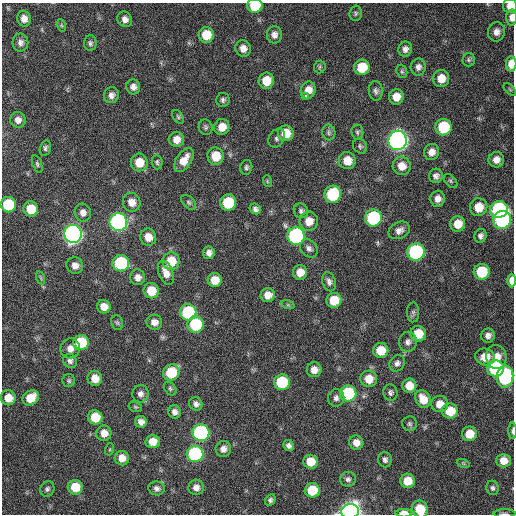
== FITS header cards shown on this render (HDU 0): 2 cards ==
NAXIS1  =                  512 / Axis length
NAXIS2  =                  512 / Axis length

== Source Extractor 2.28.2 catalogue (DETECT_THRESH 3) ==
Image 512 x 512 px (HDU 0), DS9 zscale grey, 1 PNG px = 1 image px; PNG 516 x 516 px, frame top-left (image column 1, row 512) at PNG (2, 3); each listed source drawn as its Kron ellipse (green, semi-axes under 4 px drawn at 4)
Background 106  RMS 11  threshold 31.7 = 3 sigma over >= 5 px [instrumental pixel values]
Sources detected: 165; all 165 listed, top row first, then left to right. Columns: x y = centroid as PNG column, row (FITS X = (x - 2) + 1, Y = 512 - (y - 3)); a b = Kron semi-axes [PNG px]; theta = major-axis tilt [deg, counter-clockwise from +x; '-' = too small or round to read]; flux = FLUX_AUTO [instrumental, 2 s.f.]
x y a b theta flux
255 6 8 7 - 22000
510 6 7 7 - 5500
356 13 7 6 - 1500
512 18 8 5 87 3900
24 19 8 7 - 5200
125 19 8 7 - 3900
61 25 6 4 -71 1100
496 32 10 8 78 4300
206 35 8 7 - 17000
274 35 8 7 - 3700
20 43 9 8 - 3300
90 43 8 6 90 1800
243 48 8 7 - 5100
405 49 7 6 - 3000
469 60 7 6 - 1500
511 64 8 5 88 9300
320 67 6 5 - 1300
362 67 8 7 - 20000
418 67 8 7 - 3000
402 71 7 5 -70 1200
441 78 8 8 - 8900
266 81 8 7 - 14000
133 87 7 7 - 3400
510 89 8 3 -45 820
308 90 9 7 70 6900
376 91 10 7 -86 2300
111 95 8 7 - 3500
306 96 3 3 - 5100
396 97 7 7 - 8100
223 100 7 6 - 1900
178 117 7 5 -55 1300
18 120 8 7 - 4200
205 127 8 7 - 1600
222 127 8 7 - 8500
443 127 8 8 - 35000
329 132 8 6 -78 1900
357 132 7 6 - 1500
286 133 8 8 - 12000
277 138 10 7 58 2100
176 139 7 7 - 6300
398 140 10 9 - 450000
360 146 8 6 -48 1600
45 148 8 5 76 1600
432 152 8 7 - 5100
216 156 8 8 - 14000
184 160 13 7 57 9200
496 160 8 7 - 5100
347 161 8 8 - 9900
139 162 9 8 - 12000
157 162 7 5 -88 1500
37 164 9 4 -72 1400
402 166 9 9 - 8100
246 167 7 6 - 1700
436 176 7 7 - 2700
267 181 6 3 -72 760
450 181 8 5 -46 1300
333 194 9 8 - 49000
438 199 8 7 - 4500
132 202 9 8 - 7000
189 202 9 5 -45 1800
228 203 8 8 - 29000
8 205 8 7 - 32000
479 207 9 8 - 12000
31 209 7 7 - 16000
255 209 6 5 - 2200
499 209 9 8 - 92000
301 211 7 7 - 2100
83 213 9 8 - 3900
373 218 8 8 - 74000
502 220 9 8 - 120000
309 221 9 9 - 8100
118 222 9 9 - 200000
458 224 8 7 - 11000
399 230 11 8 26 4100
73 234 9 8 - 340000
296 236 9 8 - 130000
480 236 7 6 - 2400
148 237 8 8 - 7000
309 248 10 8 -47 2800
416 252 8 8 - 110000
209 253 6 6 - 3500
171 261 9 8 - 18000
121 263 8 8 - 56000
75 266 8 8 - 4300
300 272 7 7 - 7900
482 272 8 8 - 29000
166 273 13 7 -69 5900
138 277 8 7 - 4100
41 278 7 4 -71 1100
215 280 7 7 - 9100
512 280 7 4 90 6100
329 282 10 6 -74 2800
151 291 7 7 - 14000
268 295 7 7 - 6400
334 300 7 7 - 14000
288 305 7 4 -18 1200
104 307 7 6 - 6400
188 312 8 8 - 58000
413 312 10 6 89 2000
154 322 8 7 - 4500
117 323 8 5 -69 1500
196 324 8 8 - 42000
418 334 8 8 - 14000
488 336 7 6 - 3200
81 342 7 7 - 27000
408 342 10 9 - 3300
70 348 10 9 - 5200
381 350 7 7 - 13000
485 357 10 8 -13 11000
496 357 12 10 -87 8600
70 361 7 7 - 2300
397 363 8 7 - 2600
495 368 8 8 - 81000
314 370 7 7 - 5200
171 372 9 7 47 29000
505 377 11 8 83 90000
95 379 7 7 - 8800
369 379 8 8 - 10000
69 381 6 6 - 1300
282 382 8 8 - 41000
409 386 7 7 - 10000
170 389 7 5 -50 1400
390 392 8 7 - 2200
348 393 8 8 - 62000
140 394 9 8 - 3700
8 398 7 7 - 10000
31 398 9 7 36 12000
336 398 9 8 - 3000
423 399 9 7 -62 11000
196 404 7 6 - 2700
440 404 8 8 - 7900
135 407 7 5 -20 1100
450 411 8 7 - 17000
175 412 7 6 - 3100
95 417 7 7 - 17000
141 422 6 5 - 3800
409 424 7 7 - 1700
513 431 8 2 -89 1500
104 433 8 7 - 6400
201 433 8 8 - 130000
469 434 7 7 - 12000
153 442 7 6 - 9000
356 443 7 7 - 5700
289 446 6 5 - 2200
110 449 6 4 72 790
223 449 8 7 - 3700
195 454 8 8 - 91000
122 458 7 7 - 7400
385 460 8 6 -86 2300
503 461 7 7 - 8000
310 462 7 7 - 11000
463 463 6 4 -18 950
348 479 8 7 - 2300
407 481 7 7 - 12000
75 487 7 7 - 15000
196 487 8 7 - 4000
157 488 8 7 - 2700
492 488 7 6 - 1800
47 489 8 7 - 1900
312 490 7 7 - 18000
270 500 6 5 - 1600
420 509 8 8 - 19000
350 511 9 7 7 450000
404 513 8 4 0 7500
504 514 11 3 0 1400
At the frame edge (FLAGS 8, measured only in part): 10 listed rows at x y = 255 6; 510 6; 512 18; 511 64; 512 280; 513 431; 420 509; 350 511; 404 513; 504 514